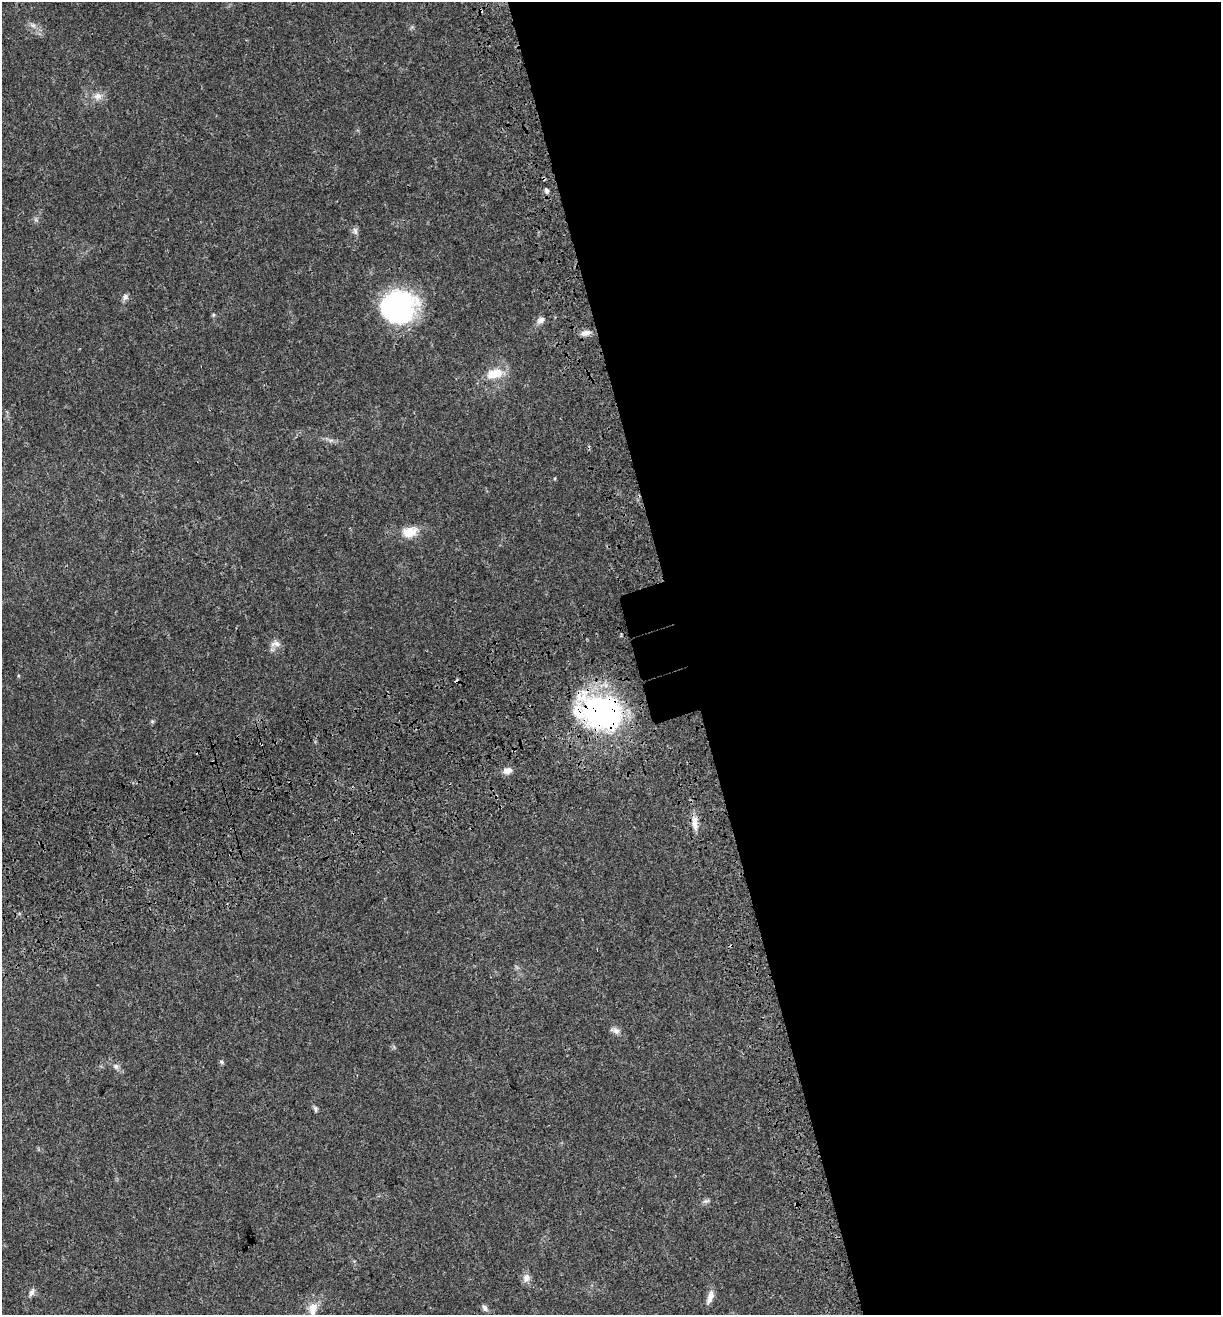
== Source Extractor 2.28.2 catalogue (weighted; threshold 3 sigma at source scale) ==
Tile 8 of 4 x 4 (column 4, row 2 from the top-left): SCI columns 3893-5111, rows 2740-4052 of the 5296 x 5479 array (HDU 1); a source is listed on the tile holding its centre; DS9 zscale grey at full resolution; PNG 1223 x 1317 px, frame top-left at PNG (2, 2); no overlay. Shown black and unused: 45% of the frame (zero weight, under 3 of 4 exposures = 9% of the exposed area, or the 3 px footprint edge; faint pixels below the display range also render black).
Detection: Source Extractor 2.28.2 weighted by HDU 2 'WHT'; one run over the whole footprint, this tile lists its part. Background 0.0359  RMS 0.0032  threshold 0.0144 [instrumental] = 3 sigma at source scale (4.5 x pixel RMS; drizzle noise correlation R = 1.50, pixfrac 1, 0.0396/0.0396 arcsec/px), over >= 5 px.
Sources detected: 31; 2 cosmic-ray / hot-pixel residue — not listed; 1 inside a brighter listed object's ellipse — not listed separately; the other 28 listed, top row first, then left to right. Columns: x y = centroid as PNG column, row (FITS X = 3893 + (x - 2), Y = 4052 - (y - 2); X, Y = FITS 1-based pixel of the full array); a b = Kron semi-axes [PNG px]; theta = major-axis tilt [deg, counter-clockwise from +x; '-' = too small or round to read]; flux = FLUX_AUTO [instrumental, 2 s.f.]
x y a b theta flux
33 25 7 6 - 0.95
98 96 12 10 -3 2.3
546 190 6 4 -73 1
355 231 11 6 -81 1.1
125 297 9 8 - 1.1
398 307 33 30 13 58
213 315 5 5 - 0.41
541 320 11 7 30 1.5
585 333 13 7 10 1.9
495 373 21 11 15 6.4
331 440 7 4 19 0.65
555 478 5 3 - 0.27
409 532 20 13 14 5.1
277 644 12 8 -26 1.7
602 712 39 26 -18 86
152 721 6 4 -18 0.37
508 771 11 7 17 2.1
695 823 20 7 -86 2.8
616 1031 12 8 -31 1.5
221 1062 6 5 - 0.51
116 1066 8 6 -74 0.93
315 1109 8 5 -72 0.62
706 1201 11 4 9 0.69
526 1278 12 8 61 1.8
32 1292 12 6 61 1.1
710 1297 18 7 72 2.2
313 1307 15 12 40 3.1
485 1308 11 5 -52 0.95
Overlapping masked pixels (flux is a lower limit): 1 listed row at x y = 602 712